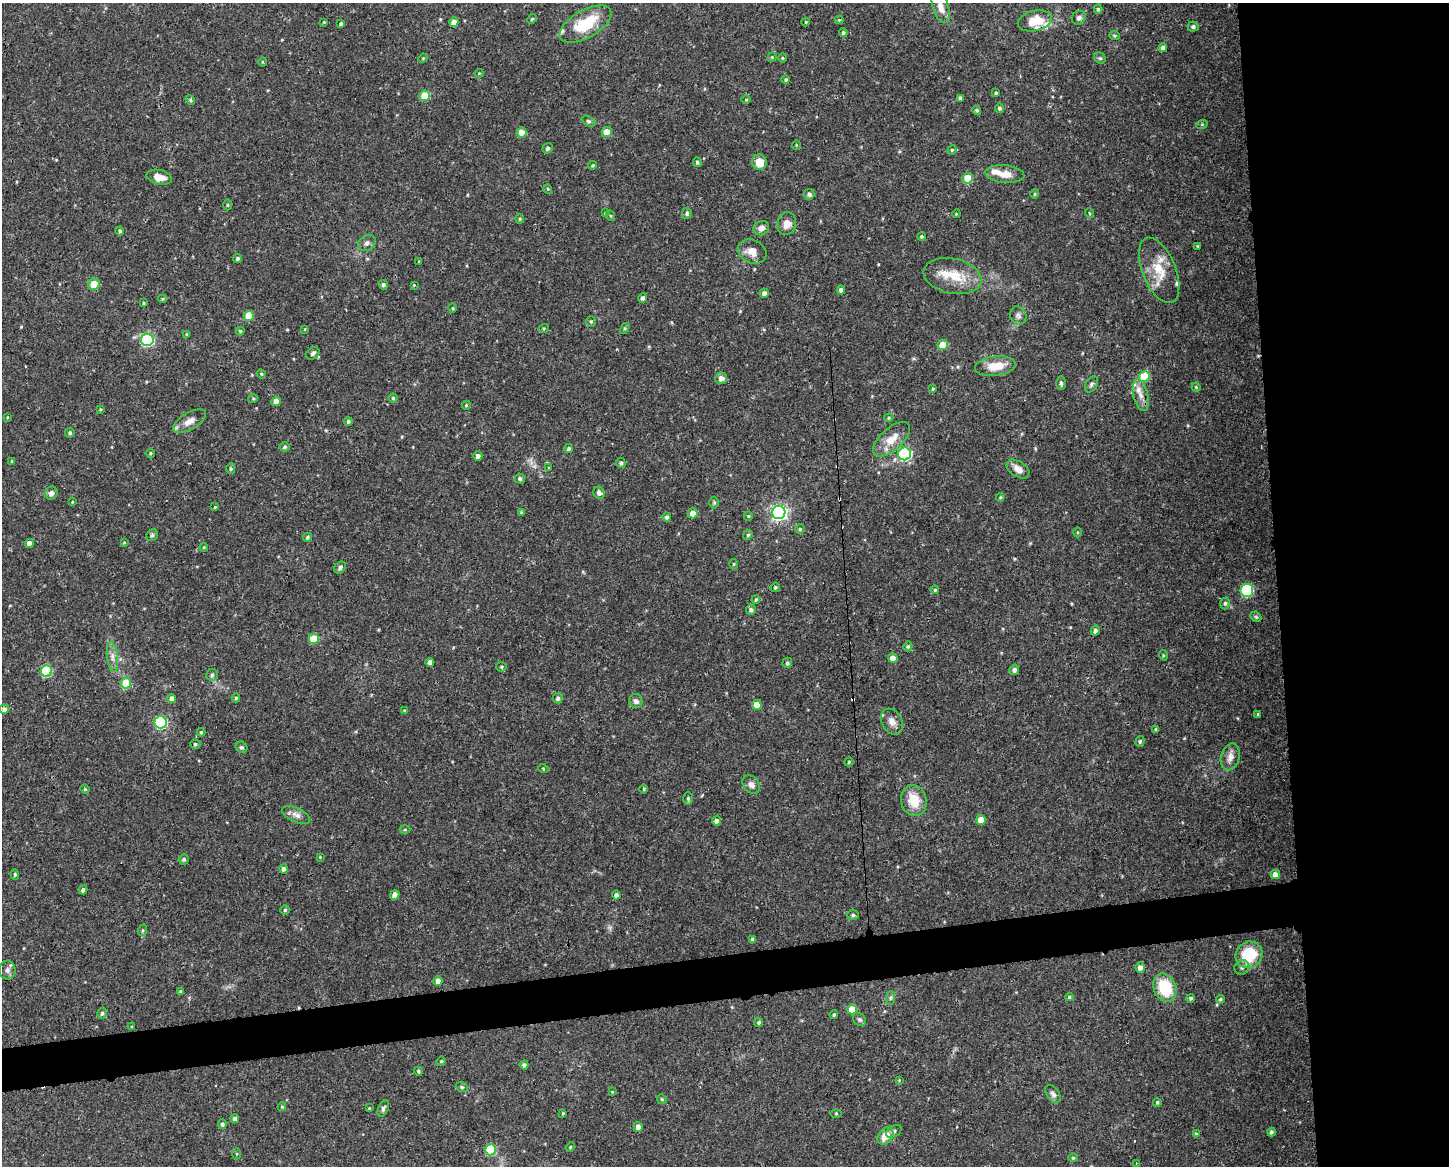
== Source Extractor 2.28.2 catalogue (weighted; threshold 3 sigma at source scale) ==
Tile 6 of 3 x 4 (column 3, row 2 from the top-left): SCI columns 2957-4403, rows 2329-3492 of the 4414 x 4656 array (HDU 1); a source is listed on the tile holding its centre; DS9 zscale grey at full resolution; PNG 1451 x 1168 px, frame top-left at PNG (2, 3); each listed source drawn as its Kron ellipse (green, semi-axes under 4 px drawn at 4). Shown black and unused: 15% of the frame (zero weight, under 3 of 4 exposures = <1% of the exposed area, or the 3 px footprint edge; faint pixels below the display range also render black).
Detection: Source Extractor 2.28.2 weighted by HDU 2 'WHT'; one run over the whole footprint, this tile lists its part. Background 0.0525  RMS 0.0029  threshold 0.0132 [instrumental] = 3 sigma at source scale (4.5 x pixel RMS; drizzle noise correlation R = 1.50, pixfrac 1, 0.0396/0.0396 arcsec/px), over >= 5 px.
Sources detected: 247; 1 too faint to see at this stretch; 3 cosmic-ray / hot-pixel residue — neither listed nor drawn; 6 inside a brighter listed object's ellipse — not listed separately; the other 237 listed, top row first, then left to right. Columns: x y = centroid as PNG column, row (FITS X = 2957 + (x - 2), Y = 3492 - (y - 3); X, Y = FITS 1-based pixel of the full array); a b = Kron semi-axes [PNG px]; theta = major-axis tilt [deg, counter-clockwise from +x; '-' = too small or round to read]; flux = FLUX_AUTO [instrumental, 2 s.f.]
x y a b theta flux
941 7 17 8 -72 2.8
1098 9 5 4 - 0.47
1079 18 7 6 - 0.89
532 19 5 4 - 0.4
839 20 4 4 - 0.28
1035 21 17 10 13 7.6
324 22 3 3 - 0.21
454 22 5 4 - 2.5
806 22 4 4 - 0.28
341 24 4 3 - 0.55
585 24 29 14 30 13
1193 27 5 5 - 0.75
843 33 4 4 - 0.61
1114 36 5 4 - 0.43
1163 48 4 4 - 1
772 57 5 4 - 0.3
423 58 5 4 - 0.28
782 58 5 3 - 0.26
1100 58 6 5 - 0.48
262 62 5 3 - 0.25
479 73 4 4 - 0.31
786 80 4 4 - 0.43
996 93 4 3 - 0.49
425 96 5 5 - 8.2
960 98 4 3 - 0.58
190 100 5 4 - 0.42
746 100 4 3 - 0.25
1000 108 4 4 - 0.6
977 110 5 4 - 0.44
588 121 7 4 -28 0.57
1202 124 6 4 19 0.35
607 132 5 5 - 4.5
521 133 5 5 - 3.9
796 145 4 3 - 0.25
548 148 5 4 - 0.66
952 150 5 4 - 0.41
697 162 5 4 - 0.57
759 162 8 7 - 4
593 165 4 4 - 0.38
1005 174 19 9 -5 3.7
159 177 13 7 -13 3
968 178 5 5 - 6.1
548 189 5 3 - 0.24
809 194 5 5 - 0.81
1035 194 5 4 - 0.35
228 205 5 3 - 0.31
605 213 4 3 - 0.27
687 213 5 4 - 0.67
1089 213 5 3 - 0.25
956 214 4 3 - 0.27
611 216 5 3 - 0.28
520 219 4 4 - 0.36
787 224 11 9 77 2.5
761 228 8 7 - 1.4
120 231 4 4 - 0.53
922 236 4 4 - 0.44
367 243 9 7 38 1.1
1197 246 4 3 - 0.28
752 252 15 11 -26 3.1
238 259 4 4 - 0.66
419 262 3 3 - 0.38
1159 270 34 16 -68 8.6
952 276 29 17 -12 8.3
94 284 6 5 - 5.5
383 285 5 4 - 0.71
414 285 4 3 - 0.22
841 290 4 4 - 0.96
764 293 4 4 - 1.2
643 298 5 4 - 0.8
163 299 5 3 - 0.34
143 303 4 3 - 0.37
453 308 5 3 - 0.27
1018 315 9 8 - 1.1
249 316 5 5 - 7.2
591 321 5 5 - 0.4
544 328 5 3 - 0.3
625 328 6 4 59 0.37
305 329 4 2 - 0.17
240 331 4 4 - 0.39
187 334 4 4 - 0.35
147 340 6 6 - 40
943 345 5 5 - 6.5
313 353 7 5 43 0.85
995 366 20 9 7 5.7
261 374 5 4 - 0.37
1144 377 5 5 - 10
721 378 6 6 - 1.8
1061 383 7 4 90 0.65
1091 384 9 5 59 0.73
1196 387 5 4 - 0.33
933 389 4 3 - 0.3
1141 395 16 7 -76 2.6
393 398 4 4 - 0.44
253 399 5 3 - 0.3
276 401 5 4 - 2.5
466 405 4 4 - 0.32
100 409 4 3 - 0.27
7 417 3 2 - 0.23
889 418 5 4 - 0.39
189 421 18 8 31 2.9
348 421 4 4 - 0.62
70 433 5 5 - 0.6
892 439 23 11 42 4.9
285 447 5 5 - 0.55
569 448 5 4 - 0.58
151 453 5 3 - 0.33
905 454 6 6 - 37
478 456 4 4 - 1.2
12 461 4 3 - 0.26
621 463 5 4 - 0.55
549 468 3 3 - 0.28
231 469 5 4 - 0.39
1018 469 12 7 -33 2.3
520 479 5 5 - 0.58
51 493 7 6 - 1.2
599 493 6 5 - 1.4
1000 497 4 4 - 0.3
72 502 4 3 - 0.25
714 502 6 5 - 0.44
215 507 4 3 - 0.28
779 512 7 6 - 89
521 513 4 4 - 0.53
693 513 5 5 - 2.9
748 516 5 4 - 0.36
667 517 5 4 - 0.63
800 529 5 5 - 0.41
1077 532 5 3 - 0.3
152 535 6 5 - 0.5
748 535 5 4 - 0.44
307 537 4 4 - 0.56
124 542 4 3 - 0.25
29 543 4 4 - 2
204 547 4 3 - 0.25
733 564 5 3 - 0.29
340 567 6 5 - 0.82
775 587 5 4 - 0.44
935 590 4 3 - 0.36
1247 590 6 6 - 27
756 600 4 3 - 0.33
1225 603 6 5 - 0.61
751 610 5 5 - 0.8
1256 617 6 4 -44 0.43
1095 631 5 4 - 0.93
314 639 5 5 - 8.7
908 646 5 4 - 0.43
1163 655 5 3 - 0.3
112 657 15 5 -83 1.7
893 658 5 4 - 3.4
430 662 4 4 - 1.6
787 663 5 4 - 0.55
501 667 5 4 - 0.41
1014 670 5 5 - 1.1
46 671 6 5 - 24
212 675 6 5 - 0.54
126 683 5 5 - 11
236 698 4 4 - 0.4
558 698 5 5 - 0.87
172 699 4 4 - 1.3
636 701 7 7 - 1.2
757 705 5 5 - 3.8
4 709 5 4 - 1.2
404 710 4 3 - 0.24
1258 714 4 2 - 0.21
161 722 6 6 - 34
892 722 13 10 -61 2.2
1156 729 4 4 - 0.38
201 732 4 4 - 0.36
1140 741 5 4 - 0.43
195 744 5 4 - 0.5
241 747 6 5 - 0.55
1230 757 13 9 75 2
849 762 4 4 - 0.31
543 768 5 3 - 0.23
751 785 10 8 -51 1.4
85 789 5 4 - 0.32
644 789 4 3 - 0.29
688 798 6 5 - 0.44
914 800 15 13 -74 6.6
296 815 15 7 -23 1.7
981 820 5 5 - 4.3
717 821 5 4 - 0.87
405 830 5 3 - 0.31
320 857 3 3 - 0.22
184 859 5 5 - 0.56
284 869 4 4 - 0.94
15 874 5 4 - 0.38
1275 874 5 4 - 2.3
83 890 4 4 - 0.86
395 895 5 4 - 2.4
616 895 4 4 - 1.1
285 910 4 4 - 0.48
853 915 6 5 - 0.56
143 930 6 4 70 0.43
753 940 4 4 - 1.2
1249 955 14 13 - 12
1140 967 5 5 - 1.5
1242 967 8 6 45 0.83
7 970 9 8 - 1.2
438 981 5 4 - 1.9
1165 988 14 11 -67 12
181 992 3 3 - 0.6
1069 997 4 3 - 0.46
890 998 7 4 89 0.57
1191 998 4 4 - 0.58
1220 999 4 3 - 0.39
852 1009 5 5 - 4.4
102 1013 6 4 74 0.55
834 1015 4 4 - 0.55
859 1019 7 5 -43 0.67
759 1022 4 4 - 0.54
132 1027 3 3 - 0.31
441 1061 5 4 - 0.37
524 1065 4 4 - 0.74
418 1071 4 4 - 0.47
899 1080 4 4 - 0.27
462 1087 6 5 - 0.42
612 1092 4 4 - 0.24
1053 1094 10 6 -54 1.1
662 1099 5 4 - 0.38
1157 1102 4 4 - 0.46
282 1107 4 4 - 0.35
369 1108 4 3 - 0.26
383 1108 9 5 68 0.78
563 1113 3 3 - 0.3
836 1113 5 3 - 0.29
235 1119 4 4 - 1
222 1124 4 4 - 0.61
638 1127 5 4 - 1.8
894 1131 8 5 31 0.67
1271 1132 4 4 - 0.71
1196 1134 4 4 - 0.31
885 1136 9 7 52 4.2
570 1147 5 4 - 0.37
491 1150 5 5 - 14
237 1154 5 3 - 0.32
1073 1158 4 4 - 0.37
1136 1163 4 3 - 0.24
Overlapping masked pixels (flux is a lower limit): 1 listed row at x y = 1035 21
Isophote crosses this tile's border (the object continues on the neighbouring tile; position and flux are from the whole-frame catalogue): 1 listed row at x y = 941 7